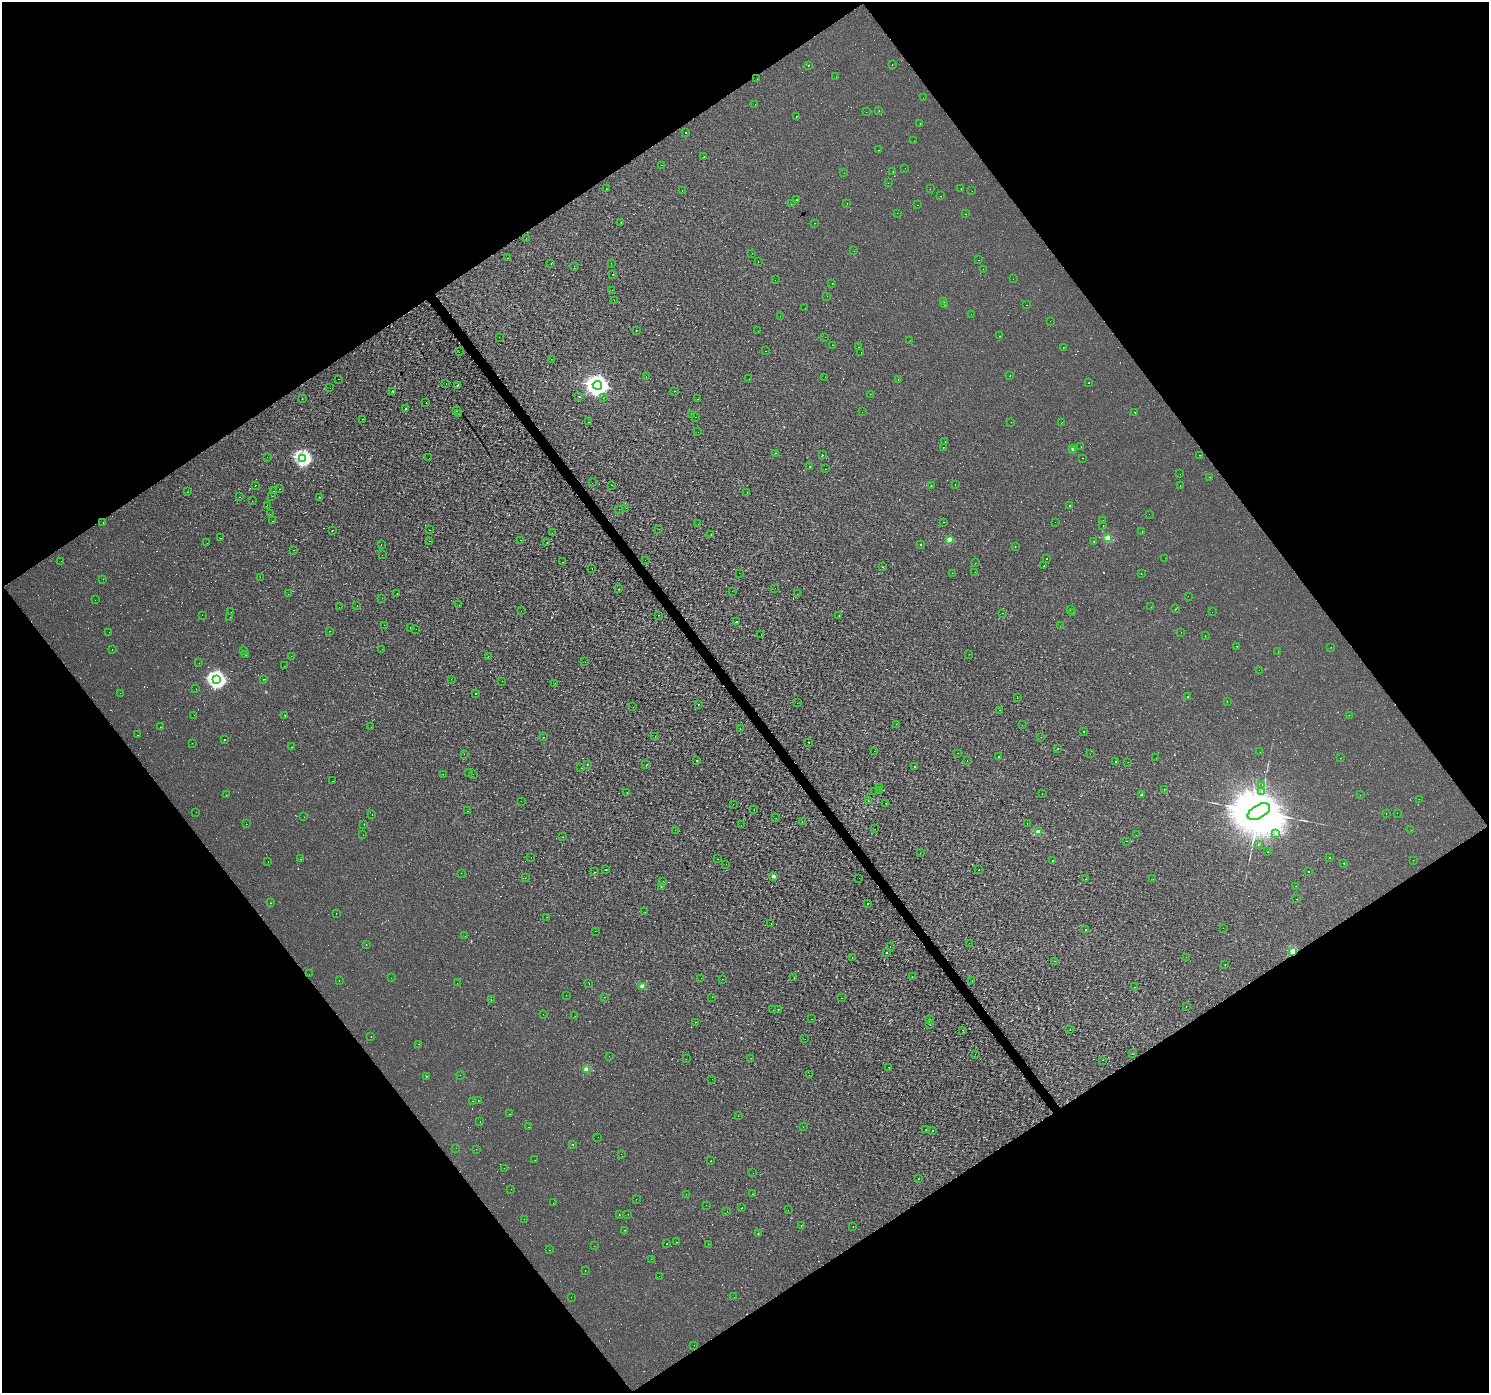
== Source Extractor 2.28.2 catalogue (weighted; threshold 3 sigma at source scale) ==
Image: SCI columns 1-5945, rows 188-5750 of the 5945 x 5875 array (HDU 1 of 3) = the unmasked area's bounding box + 8 px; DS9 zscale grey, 4 x 4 block average (1 PNG px = mean of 4 x 4 image px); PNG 1491 x 1395 px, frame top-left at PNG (2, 2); each listed source drawn as its Kron ellipse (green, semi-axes under 4 px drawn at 4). Shown black and unused: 49% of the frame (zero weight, under 2 of 3 exposures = <1% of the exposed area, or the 3 px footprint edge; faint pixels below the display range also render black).
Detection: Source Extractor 2.28.2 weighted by HDU 2 'WHT'. Background 0.00236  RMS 0.003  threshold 0.0134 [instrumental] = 3 sigma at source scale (4.5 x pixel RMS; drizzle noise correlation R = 1.50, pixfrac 1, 0.0396/0.0396 arcsec/px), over >= 5 px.
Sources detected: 901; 27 too faint to see at this stretch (4 x 4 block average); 419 cosmic-ray / hot-pixel residue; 3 long thin detections or spike segments (spike, bleed or trail) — neither listed nor drawn; the other 452 listed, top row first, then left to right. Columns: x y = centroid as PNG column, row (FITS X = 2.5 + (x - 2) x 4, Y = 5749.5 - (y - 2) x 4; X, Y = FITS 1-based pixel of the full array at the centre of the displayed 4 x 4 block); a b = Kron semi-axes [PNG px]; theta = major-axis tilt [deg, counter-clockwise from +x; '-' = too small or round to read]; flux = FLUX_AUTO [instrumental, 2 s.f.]
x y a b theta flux
808 65 2 2 - 1.3
892 65 2 2 - 0.63
836 77 2 2 - 1.5
757 79 2 2 - 1.8
923 98 2 2 - 0.35
755 104 2 2 - 0.19
879 111 2 2 - 0.85
866 112 2 2 - 0.62
796 116 2 2 - 3.9
920 124 2 2 - 1.3
685 132 2 2 - 1.4
914 141 2 2 - 0.77
879 150 2 2 - 0.63
704 157 2 2 - 2.5
662 165 2 2 - 0.26
905 168 2 2 - 0.21
893 172 2 2 - 0.37
844 173 2 2 - 0.29
888 183 2 2 - 0.33
606 189 2 2 - 0.4
930 189 2 2 - 0.6
961 189 2 2 - 0.48
682 190 2 2 - 1.9
972 191 2 2 - 0.3
941 196 2 2 - 0.67
797 200 2 2 - 0.68
791 204 2 2 - 1.3
847 204 2 2 - 0.92
917 205 2 2 - 0.33
897 213 2 2 - 0.92
966 214 2 2 - 1.2
621 222 2 2 - 0.79
815 223 2 2 - 0.28
526 238 2 2 - 0.45
854 251 2 2 - 0.23
752 253 2 2 - 0.29
507 258 2 2 - 0.4
979 260 2 2 - 0.33
758 261 2 2 - 0.79
551 263 2 2 - 0.68
611 263 2 2 - 0.7
574 266 2 2 - 0.61
983 269 2 2 - 0.23
613 274 2 2 - 0.49
1013 279 2 2 - 0.38
775 280 2 2 - 0.41
832 283 2 2 - 0.55
612 290 2 2 - 0.25
827 296 2 2 - 0.35
614 300 2 2 - 0.37
944 301 2 2 - 0.51
944 305 2 2 - 0.36
1027 305 2 2 - 0.66
805 308 2 2 - 0.24
971 314 2 2 - 0.5
780 316 2 2 - 0.27
1050 321 2 2 - 0.53
636 331 2 2 - 0.54
758 331 2 2 - 0.24
1000 336 2 2 - 0.97
499 337 2 2 - 0.29
825 337 2 2 - 0.31
910 340 2 2 - 0.49
833 345 2 2 - 0.24
858 347 2 2 - 0.86
1063 347 2 2 - 0.69
766 351 2 2 - 0.78
459 352 2 2 - 0.37
861 352 2 2 - 2
551 359 2 2 - 1.1
1010 375 2 2 - 0.38
646 377 2 2 - 5.2
825 377 2 2 - 0.54
339 379 2 2 - 3
749 379 2 2 - 0.31
898 379 2 2 - 0.84
1089 382 2 2 - 0.9
446 383 2 2 - 0.64
457 385 2 2 - 24
597 385 4 4 - 1200
330 388 2 2 - 0.31
393 391 2 2 - 38
675 391 2 2 - 0.47
870 394 2 2 - 0.46
578 396 2 2 - 0.67
302 398 2 2 - 2.1
603 398 2 2 - 0.43
697 399 2 2 - 0.62
426 403 2 2 - 3.1
406 409 2 2 - 1.5
457 411 2 2 - 1.2
862 412 2 2 - 0.25
1135 412 2 2 - 3.1
458 414 2 2 - 12
691 414 2 2 - 0.63
695 417 2 2 - 0.32
362 419 2 2 - 0.67
589 422 2 2 - 9.8
1011 422 2 2 - 0.22
1062 422 2 2 - 0.37
698 432 2 2 - 0.26
945 442 2 2 - 0.3
943 447 2 2 - 0.52
1081 447 2 2 - 0.32
1072 448 2 2 - 2.6
1072 451 2 2 - 9
775 453 2 2 - 0.43
823 455 2 2 - 0.75
1200 455 2 2 - 1.9
267 457 2 2 - 0.29
303 458 2 2 - 430
429 458 2 2 - 0.22
1083 458 2 2 - 1.8
810 466 2 2 - 0.49
825 469 2 2 - 0.91
1180 474 2 2 - 0.27
1210 477 2 2 - 0.61
592 483 2 2 - 0.46
255 485 2 2 - 1.8
612 485 2 2 - 12
931 485 2 2 - 1.7
955 485 2 2 - 1
1180 485 2 2 - 0.7
280 489 2 2 - 5.5
274 491 2 2 - 0.27
187 492 2 2 - 0.39
747 492 2 2 - 1.6
272 496 2 2 - 0.54
239 497 2 2 - 2.1
319 497 2 2 - 0.62
252 501 2 2 - 0.89
267 505 2 2 - 0.33
1070 505 2 2 - 1.8
626 508 2 2 - 1.8
619 509 2 2 - 0.28
270 514 2 2 - 0.26
1149 514 2 2 - 0.45
1103 520 2 2 - 0.54
273 521 2 2 - 0.57
103 522 2 2 - 0.58
944 522 2 2 - 0.63
1055 522 2 2 - 0.54
698 524 2 2 - 0.71
1103 526 2 2 - 0.65
659 529 2 2 - 2.5
429 530 2 2 - 0.63
332 531 2 2 - 1.9
1142 532 2 2 - 1
552 533 2 2 - 0.27
711 535 2 2 - 0.37
221 538 2 2 - 0.26
1107 538 2 2 - 50
521 540 2 2 - 0.36
949 540 2 2 - 43
429 541 2 2 - 0.97
1094 541 2 2 - 0.66
207 543 2 2 - 2.4
547 543 2 2 - 6.5
920 544 2 2 - 0.87
381 545 2 2 - 1.3
1015 547 2 2 - 0.88
294 550 2 2 - 0.31
382 555 2 2 - 0.42
1165 558 2 2 - 0.21
1046 559 2 2 - 0.58
645 560 2 2 - 2.4
61 561 2 2 - 0.33
563 562 2 2 - 1
975 563 2 2 - 0.67
1044 565 2 2 - 1.6
882 567 2 2 - 0.42
592 569 2 2 - 0.44
975 572 2 2 - 0.33
739 573 2 2 - 0.23
952 573 2 2 - 0.26
1141 573 2 2 - 0.53
260 577 2 2 - 0.36
103 579 2 2 - 2.8
775 588 2 2 - 0.33
618 589 2 2 - 0.96
732 591 2 2 - 0.5
397 593 2 2 - 0.61
288 594 2 2 - 0.51
797 594 2 2 - 0.43
1188 596 2 2 - 0.24
382 598 2 2 - 0.27
95 600 2 2 - 0.46
357 605 2 2 - 0.58
459 605 2 2 - 0.41
339 607 2 2 - 0.21
1151 607 2 2 - 0.23
1176 609 2 2 - 0.26
1070 610 2 2 - 0.58
521 611 2 2 - 0.32
231 612 2 2 - 0.28
1212 612 2 2 - 0.37
1003 613 2 2 - 0.49
1073 613 2 2 - 0.31
202 615 2 2 - 0.32
659 615 2 2 - 0.9
839 616 2 2 - 0.68
230 617 2 2 - 1.4
736 621 2 2 - 21
384 625 2 2 - 0.22
1060 626 2 2 - 1.6
411 627 2 2 - 8.3
416 629 2 2 - 0.28
330 631 2 2 - 0.45
109 632 2 2 - 0.43
1181 632 2 2 - 0.44
761 635 2 2 - 0.24
1205 636 2 2 - 5.6
1237 646 2 2 - 1.7
1331 647 2 2 - 0.37
382 649 2 2 - 0.35
112 650 2 2 - 0.44
244 650 2 2 - 0.4
1278 652 2 2 - 0.28
969 654 2 2 - 0.74
246 655 2 2 - 0.3
291 656 2 2 - 0.71
488 657 2 2 - 0.38
585 662 2 2 - 0.27
199 663 2 2 - 0.68
284 666 2 2 - 0.55
1259 670 2 2 - 0.32
217 679 3 3 - 560
264 679 2 2 - 2.2
451 679 2 2 - 0.28
502 681 2 2 - 0.24
555 683 2 2 - 1.3
196 689 2 2 - 0.43
120 693 2 2 - 0.31
475 693 2 2 - 0.59
1188 697 2 2 - 11
1017 698 2 2 - 0.31
1227 701 2 2 - 0.23
797 703 2 2 - 0.24
698 704 2 2 - 0.65
633 707 2 2 - 0.35
1000 710 2 2 - 3.4
194 715 2 2 - 0.45
285 715 2 2 - 0.98
1349 715 2 2 - 0.5
896 724 2 2 - 0.77
1022 725 2 2 - 0.28
160 727 2 2 - 2.4
371 727 2 2 - 0.31
740 729 2 2 - 0.37
1084 731 2 2 - 31
137 735 2 2 - 2.2
655 736 2 2 - 0.45
544 737 2 2 - 1.3
1041 737 2 2 - 0.26
224 740 2 2 - 0.77
809 742 2 2 - 0.58
192 743 2 2 - 0.29
292 747 2 2 - 2.2
1058 749 2 2 - 0.96
874 751 2 2 - 0.41
1260 752 2 2 - 0.32
958 753 2 2 - 0.32
464 754 2 2 - 0.21
1090 754 2 2 - 0.87
998 757 2 2 - 1.1
1156 758 2 2 - 0.4
1340 758 2 2 - 0.39
697 760 2 2 - 1.6
967 761 2 2 - 1.6
1115 762 2 2 - 5.3
1128 762 2 2 - 0.27
587 764 2 2 - 1.6
646 765 2 2 - 1.8
914 767 2 2 - 2.1
581 768 2 2 - 0.92
469 772 2 2 - 0.28
443 774 2 2 - 1
473 774 2 2 - 0.55
333 781 2 2 - 0.28
1262 784 2 2 - 0.31
879 787 2 2 - 0.71
1164 789 2 2 - 1.3
879 790 2 2 - 1.9
1261 791 2 2 - 0.39
875 792 2 2 - 0.24
627 793 2 2 - 0.62
1042 794 2 2 - 0.71
226 795 2 2 - 0.33
1141 795 2 2 - 4.5
1360 795 2 2 - 0.19
1419 799 2 2 - 0.99
521 801 2 2 - 0.26
868 801 2 2 - 0.61
886 803 2 2 - 0.31
733 804 2 2 - 0.27
754 810 2 2 - 0.55
467 811 2 2 - 0.26
1259 811 12 6 30 27000
196 812 2 2 - 1.3
1386 813 2 2 - 1.6
1397 813 2 2 - 1.6
372 814 2 2 - 0.47
304 817 2 2 - 0.24
776 818 2 2 - 0.25
802 822 2 2 - 4.5
1027 823 2 2 - 0.35
246 824 2 2 - 0.26
364 824 2 2 - 0.95
741 825 2 2 - 0.56
875 829 2 2 - 0.23
675 830 2 2 - 1.7
1411 830 2 2 - 0.65
1038 832 2 2 - 50
1276 834 2 2 - 0.54
363 835 2 2 - 0.43
1136 835 2 2 - 0.47
563 837 2 2 - 0.39
1127 841 2 2 - 2.3
1258 845 2 2 - 4.7
1267 852 2 2 - 0.62
920 853 2 2 - 0.26
531 857 2 2 - 0.33
1330 857 2 2 - 1.2
301 859 2 2 - 1.2
718 859 2 2 - 0.95
1413 860 2 2 - 0.38
1052 861 2 2 - 2.8
268 862 2 2 - 0.29
1344 863 2 2 - 0.85
726 864 2 2 - 0.43
606 870 2 2 - 1
979 870 2 2 - 0.79
594 872 2 2 - 0.69
1309 872 2 2 - 3.4
461 873 2 2 - 0.26
773 876 2 2 - 12
525 878 2 2 - 0.37
859 878 2 2 - 0.6
1086 879 2 2 - 0.7
1153 879 2 2 - 0.31
663 881 2 2 - 0.63
1296 886 2 2 - 0.4
661 887 2 2 - 0.48
1296 899 2 2 - 0.44
271 903 2 2 - 1.4
868 904 2 2 - 1.7
645 912 2 2 - 0.2
336 914 2 2 - 0.53
547 917 2 2 - 0.26
771 924 2 2 - 0.35
1223 928 2 2 - 1.1
1086 930 2 2 - 1.7
595 931 2 2 - 0.28
465 936 2 2 - 0.46
969 943 2 2 - 0.34
366 945 2 2 - 0.41
890 946 2 2 - 0.33
1293 951 2 2 - 83
886 953 2 2 - 2.8
1186 957 2 2 - 0.26
852 958 2 2 - 1.4
1055 961 2 2 - 0.71
1225 964 2 2 - 0.92
309 974 2 2 - 0.47
912 976 2 2 - 0.96
391 978 2 2 - 0.4
701 978 2 2 - 0.23
794 978 2 2 - 0.29
722 979 2 2 - 0.29
339 980 2 2 - 0.6
972 981 2 2 - 2
457 983 2 2 - 0.5
589 984 2 2 - 0.78
642 986 2 2 - 38
1135 987 2 2 - 0.48
566 995 2 2 - 0.22
604 997 2 2 - 0.77
712 997 2 2 - 3.1
842 998 2 2 - 0.62
491 1000 2 2 - 1.3
1186 1007 2 2 - 0.97
778 1009 2 2 - 0.67
773 1010 2 2 - 0.25
543 1014 2 2 - 0.22
575 1016 2 2 - 0.61
812 1019 2 2 - 0.28
929 1020 2 2 - 4
695 1022 2 2 - 2
930 1025 2 2 - 0.63
1070 1029 2 2 - 0.66
962 1030 2 2 - 0.45
371 1037 2 2 - 1.8
805 1039 2 2 - 0.54
419 1044 2 2 - 1.8
975 1054 2 2 - 0.38
1132 1054 2 2 - 0.5
609 1056 2 2 - 0.31
751 1058 2 2 - 0.61
686 1059 2 2 - 0.77
1102 1060 2 2 - 4.3
889 1067 2 2 - 47
586 1069 2 2 - 47
460 1075 2 2 - 0.83
809 1075 2 2 - 2.1
426 1076 2 2 - 4.3
712 1079 2 2 - 0.87
472 1101 2 2 - 0.32
478 1101 2 2 - 2
510 1114 2 2 - 2.1
738 1116 2 2 - 0.37
480 1122 2 2 - 0.42
529 1127 2 2 - 0.97
803 1127 2 2 - 0.29
926 1130 2 2 - 0.31
933 1131 2 2 - 0.42
598 1137 2 2 - 0.5
573 1144 2 2 - 2.2
456 1148 2 2 - 0.29
476 1149 2 2 - 0.27
621 1154 2 2 - 0.22
535 1160 2 2 - 0.27
711 1161 2 2 - 3
504 1168 2 2 - 0.6
753 1173 2 2 - 1.4
918 1179 2 2 - 0.39
511 1189 2 2 - 0.72
686 1194 2 2 - 0.24
753 1194 2 2 - 0.5
636 1199 2 2 - 0.35
553 1203 2 2 - 0.49
706 1205 2 2 - 0.17
742 1208 2 2 - 11
788 1210 2 2 - 0.43
727 1211 2 2 - 0.34
628 1214 2 2 - 0.96
619 1215 2 2 - 1.4
524 1219 2 2 - 0.23
801 1225 2 2 - 2.1
853 1226 2 2 - 1.8
625 1230 2 2 - 1.2
758 1234 2 2 - 1.1
676 1242 2 2 - 0.49
666 1244 2 2 - 0.48
708 1244 2 2 - 0.31
594 1246 2 2 - 0.27
550 1250 2 2 - 0.94
651 1259 2 2 - 0.25
585 1270 2 2 - 5.9
659 1276 2 2 - 2.8
571 1297 2 2 - 0.3
734 1297 2 2 - 0.42
694 1345 2 2 - 1.2
Overlapping masked pixels (flux is a lower limit): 1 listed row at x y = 1293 951
Diffuse or blended objects may show on this block-average render without a row.